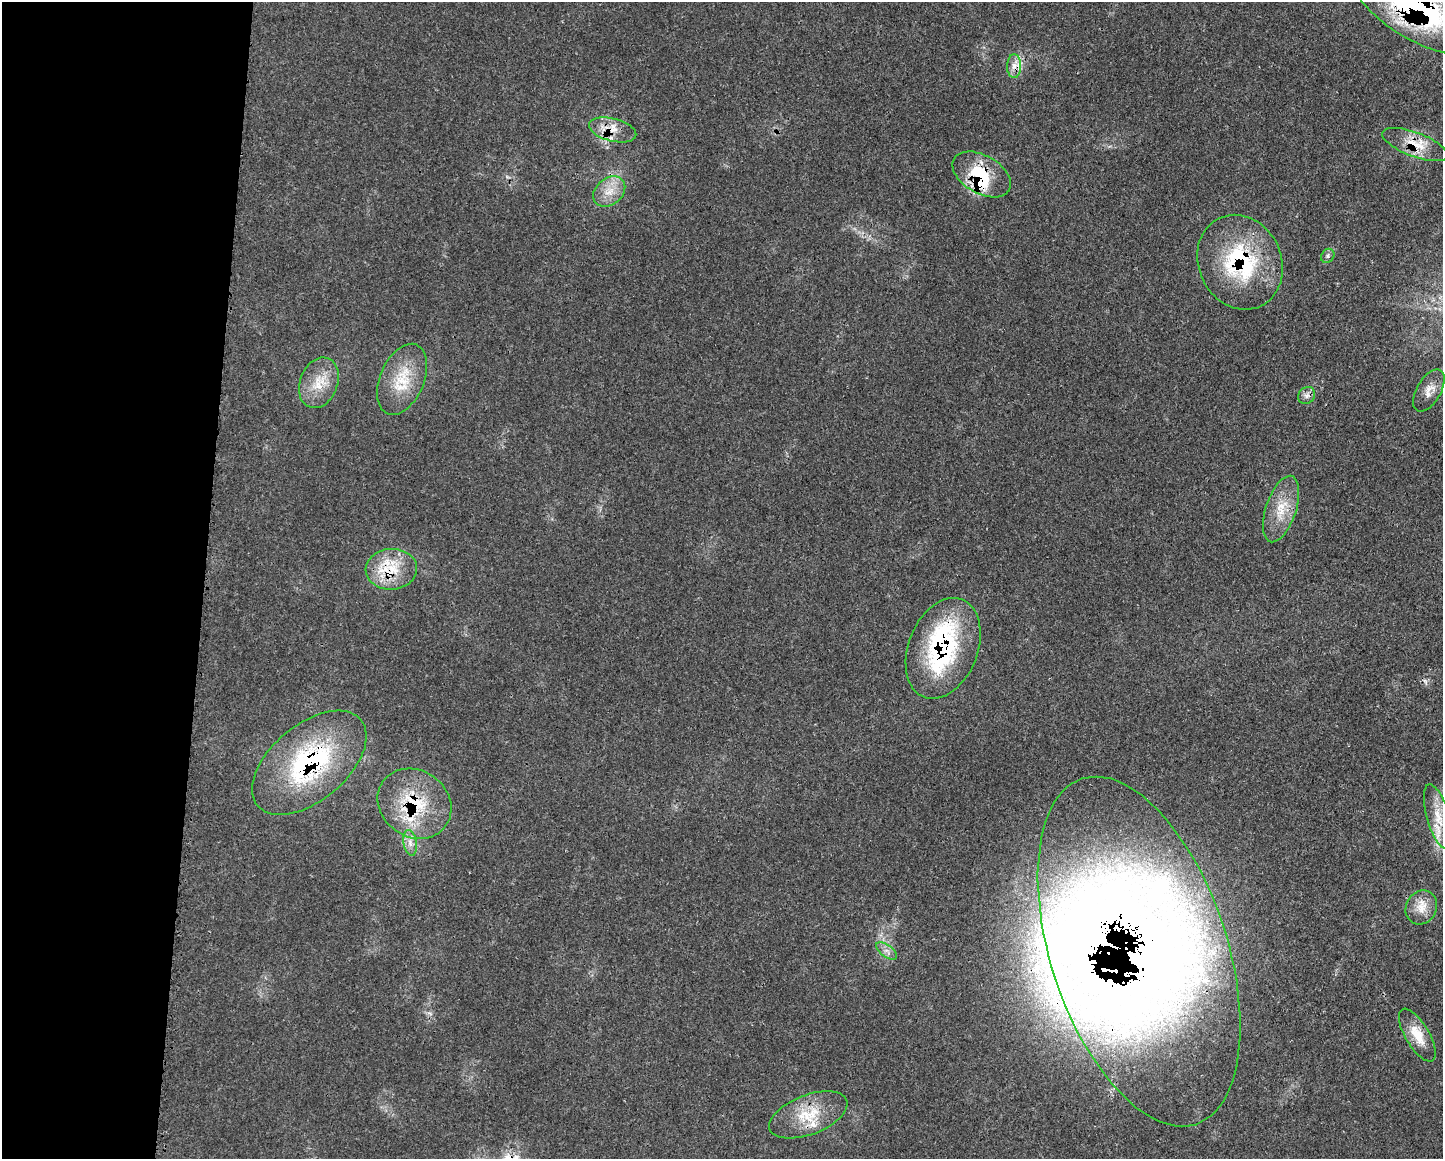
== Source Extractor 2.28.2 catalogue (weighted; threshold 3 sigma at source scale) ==
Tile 4 of 3 x 4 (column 1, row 2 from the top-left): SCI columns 123-1563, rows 2318-3474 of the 4687 x 4654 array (HDU 1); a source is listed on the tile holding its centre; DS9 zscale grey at full resolution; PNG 1445 x 1161 px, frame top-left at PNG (2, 2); each listed source drawn as its Kron ellipse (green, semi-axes under 4 px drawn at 4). Shown black and unused: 14% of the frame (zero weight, under 3 of 4 exposures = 2% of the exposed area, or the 3 px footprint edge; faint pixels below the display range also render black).
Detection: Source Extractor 2.28.2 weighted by HDU 2 'WHT'; one run over the whole footprint, this tile lists its part. Background 0.0414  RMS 0.0027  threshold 0.0121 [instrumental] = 3 sigma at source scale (4.5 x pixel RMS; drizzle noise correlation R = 1.50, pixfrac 1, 0.05/0.05 arcsec/px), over >= 5 px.
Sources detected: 35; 4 inside a brighter object's white glare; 2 cosmic-ray / hot-pixel residue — neither listed nor drawn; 5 inside a brighter listed object's ellipse — not listed separately; the other 24 listed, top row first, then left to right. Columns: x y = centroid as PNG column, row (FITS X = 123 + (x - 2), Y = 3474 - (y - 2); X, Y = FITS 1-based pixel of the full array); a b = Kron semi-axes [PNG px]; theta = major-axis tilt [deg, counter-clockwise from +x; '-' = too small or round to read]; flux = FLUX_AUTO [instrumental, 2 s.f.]
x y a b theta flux
1417 8 72 31 -31 65
1014 66 12 7 90 1.9
613 130 24 11 -14 4.8
1415 144 34 12 -21 6.7
982 174 32 19 -30 14
609 192 18 13 39 4.5
1328 256 7 6 - 0.76
1240 262 49 41 -64 32
402 379 37 22 67 11
319 383 26 18 68 7.2
1429 391 23 12 60 3.1
1307 395 9 8 - 1.2
1281 509 35 15 71 7.6
391 569 26 20 3 10
943 648 52 34 68 42
309 763 67 38 40 43
414 804 39 33 -35 20
1438 817 33 11 -74 5.8
410 843 13 6 -80 1.8
1421 907 17 15 60 4.1
887 951 12 6 -36 1.5
1139 951 182 88 -72 500
1417 1035 30 12 -59 5.8
808 1115 41 20 21 11
Overlapping masked pixels (flux is a lower limit): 10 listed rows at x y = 1417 8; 613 130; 1415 144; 982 174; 1240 262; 391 569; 943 648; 309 763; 414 804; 1139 951
Isophote crosses this tile's border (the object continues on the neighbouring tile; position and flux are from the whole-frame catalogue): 1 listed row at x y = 1417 8